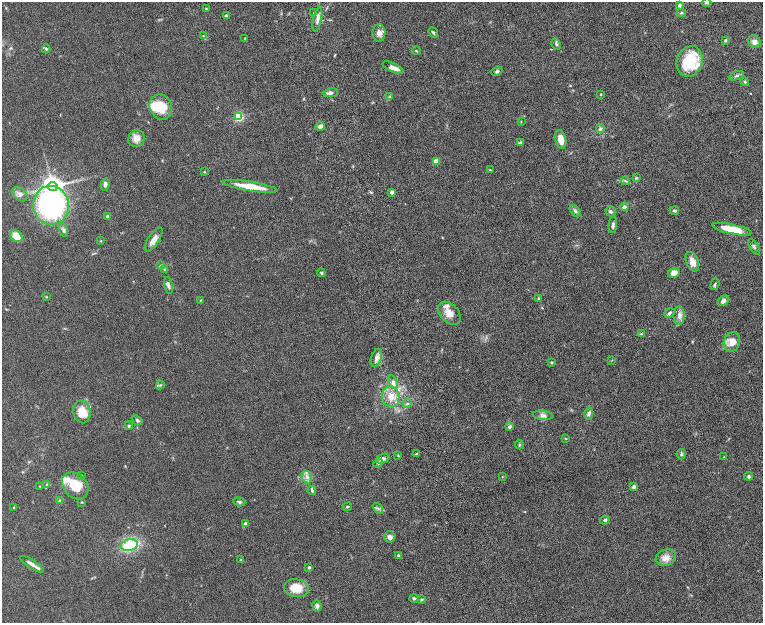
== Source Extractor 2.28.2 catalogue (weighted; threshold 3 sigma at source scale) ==
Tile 6 of 4 x 4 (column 2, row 2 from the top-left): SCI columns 1578-3098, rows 2800-4041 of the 6199 x 5478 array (HDU 1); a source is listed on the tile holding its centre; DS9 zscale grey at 2 x 2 block average (1 PNG px = mean of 2 x 2 image px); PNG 765 x 625 px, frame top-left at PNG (2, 2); each listed source drawn as its Kron ellipse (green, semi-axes under 4 px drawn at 4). Shown black and unused: <1% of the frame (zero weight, under 8 of 16 exposures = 4% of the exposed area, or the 3 px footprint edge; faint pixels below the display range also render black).
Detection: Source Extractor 2.28.2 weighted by HDU 2 'WHT'; one run over the whole footprint, this tile lists its part. Background 0.0564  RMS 0.004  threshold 0.0164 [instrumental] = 3 sigma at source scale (4.09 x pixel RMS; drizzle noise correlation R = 1.36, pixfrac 0.8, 0.05/0.05 arcsec/px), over >= 5 px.
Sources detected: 126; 6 inside a brighter listed object's ellipse — not listed separately; the other 120 listed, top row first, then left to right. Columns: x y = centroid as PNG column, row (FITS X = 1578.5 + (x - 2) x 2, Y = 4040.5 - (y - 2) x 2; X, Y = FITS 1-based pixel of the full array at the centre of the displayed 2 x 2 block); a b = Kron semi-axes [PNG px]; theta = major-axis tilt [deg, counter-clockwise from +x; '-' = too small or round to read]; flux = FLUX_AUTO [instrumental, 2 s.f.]
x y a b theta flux
707 3 4 4 - 1.1
679 5 3 3 - 1.7
206 9 4 2 - 0.51
314 13 2 2 - 0.54
681 13 5 3 - 0.88
226 16 4 3 - 1.9
317 19 12 4 78 3.2
379 33 9 6 88 4.1
433 33 5 3 - 1.3
203 36 3 3 - 0.66
245 39 3 2 - 0.51
725 40 4 3 - 1.1
754 42 6 6 - 3.5
556 44 6 3 -62 1.4
46 49 4 3 - 1.1
416 51 4 2 - 0.59
690 61 15 13 69 36
393 68 11 4 -24 5.1
497 71 6 4 24 1.4
736 76 7 3 19 1.5
745 82 4 3 - 0.99
330 93 7 4 11 2
601 94 2 2 - 0.65
390 96 3 2 - 0.61
161 107 13 11 -65 18
238 117 3 3 - 62
521 121 3 2 - 0.38
320 126 5 3 - 3.5
600 129 4 4 - 1.4
136 138 9 8 - 6.1
561 139 9 5 -78 8.1
520 143 3 3 - 1.4
436 161 3 3 - 13
490 170 4 2 - 0.38
204 172 3 2 - 0.48
636 178 4 3 - 0.74
625 181 4 2 - 0.88
105 184 6 3 79 2.5
53 186 5 4 - 600
250 186 28 4 -9 15
392 192 2 2 - 4.3
20 194 8 6 -39 3.4
51 205 19 18 - 120
624 207 4 4 - 2.1
575 211 7 4 -48 1.6
610 211 5 4 - 1.6
674 211 5 3 - 1.4
108 216 4 3 - 1.3
613 225 8 3 84 1.6
732 229 20 5 -12 18
64 230 7 4 -75 1.6
16 236 7 5 -41 13
154 240 14 5 57 4.7
101 241 3 2 - 0.42
754 247 9 3 -56 1.6
692 262 10 6 -69 6.7
160 266 4 2 - 0.51
164 269 4 2 - 0.63
321 273 4 3 - 0.98
674 273 6 5 - 4.5
715 284 6 3 72 1.1
168 285 8 4 -79 2.2
46 297 3 2 - 0.4
538 298 3 3 - 0.68
200 300 3 2 - 0.45
723 301 6 4 37 3
449 313 13 9 -46 7.8
669 313 5 3 - 1.6
679 316 9 5 -90 3.5
641 334 3 3 - 0.78
732 342 10 8 71 7.6
376 358 9 5 72 3.6
612 360 3 2 - 0.36
552 362 3 2 - 0.73
393 382 7 4 -62 2.3
160 385 4 3 - 0.78
391 397 10 9 - 8.5
407 403 5 3 - 1.3
82 412 11 8 -78 14
589 413 6 4 78 2
543 415 10 4 -7 2.9
137 420 6 4 -39 1.4
129 426 4 3 - 0.97
509 427 3 3 - 1.5
566 438 3 2 - 0.44
519 444 5 2 - 0.78
416 454 3 2 - 0.72
681 454 5 3 - 1.2
398 456 4 2 - 0.5
724 457 3 2 - 0.3
383 459 7 4 21 2.7
378 463 5 3 - 1.1
81 475 2 2 - 0.42
749 476 4 3 - 1.5
307 477 6 5 - 3.1
502 477 3 2 - 0.34
47 485 4 3 - 0.96
40 486 3 2 - 0.34
75 486 15 11 -47 20
634 486 4 3 - 2.3
312 490 4 3 - 1.3
60 501 4 4 - 1.6
82 502 3 3 - 0.54
239 502 6 4 -18 1.3
347 507 5 2 - 0.72
14 508 3 2 - 0.5
378 508 6 2 -58 0.98
605 520 5 4 - 1.2
245 524 4 3 - 2.7
390 537 6 5 - 2.9
129 545 8 5 16 39
398 556 4 3 - 1.2
666 558 10 8 17 6.2
241 560 3 3 - 0.62
32 564 14 3 -33 4.2
309 567 3 3 - 1
296 588 12 9 -10 14
414 598 4 3 - 1.3
421 600 4 3 - 0.79
317 606 5 4 - 2